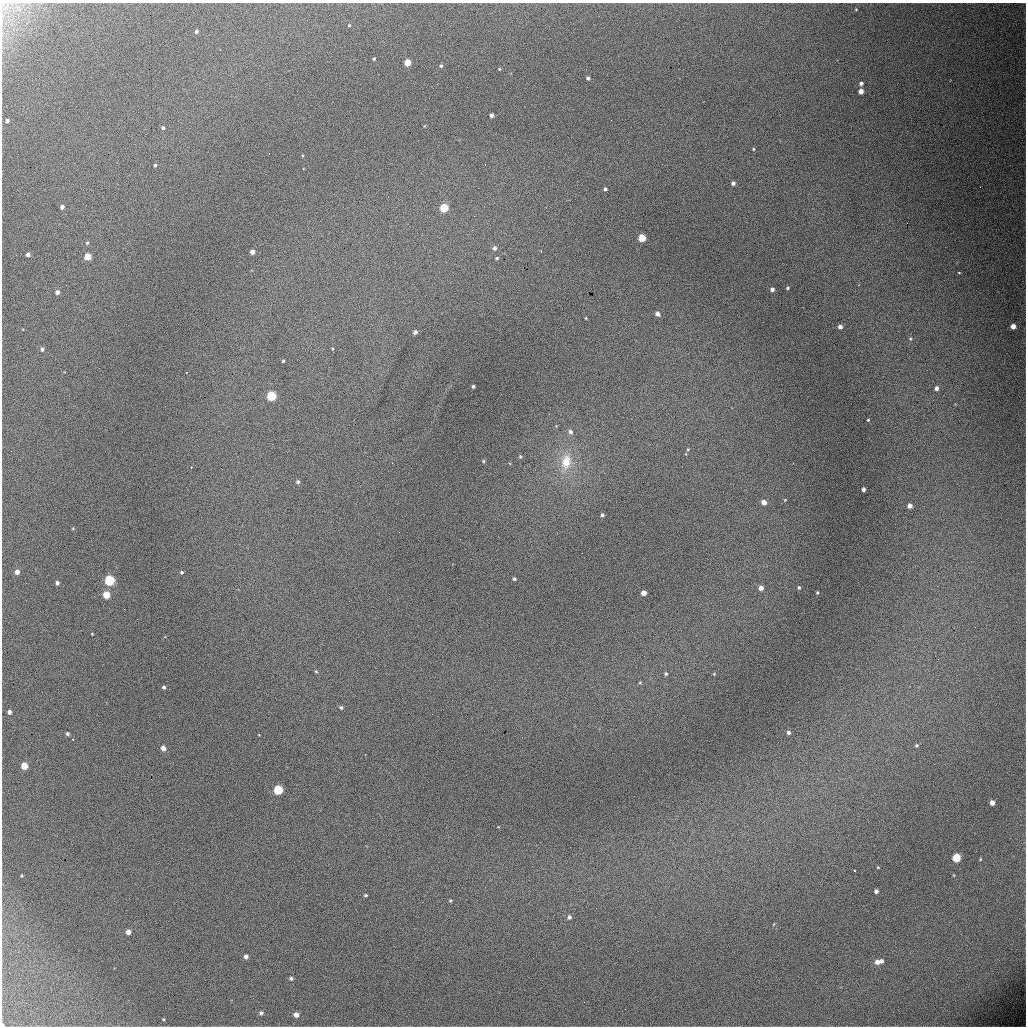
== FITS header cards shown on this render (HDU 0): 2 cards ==
NAXIS1  =                 1024 / length of data axis 1
NAXIS2  =                 1024 / length of data axis 2

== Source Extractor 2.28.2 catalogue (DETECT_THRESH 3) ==
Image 1024 x 1024 px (HDU 0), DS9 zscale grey, 1 PNG px = 1 image px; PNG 1028 x 1028 px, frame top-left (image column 1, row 1024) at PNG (2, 3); no overlay
Background 5250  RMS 54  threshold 163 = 3 sigma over >= 5 px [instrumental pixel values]
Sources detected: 110; all 110 listed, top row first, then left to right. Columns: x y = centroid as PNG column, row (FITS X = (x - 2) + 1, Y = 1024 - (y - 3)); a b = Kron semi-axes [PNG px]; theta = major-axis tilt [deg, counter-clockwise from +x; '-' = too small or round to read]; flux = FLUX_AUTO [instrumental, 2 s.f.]
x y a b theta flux
856 9 3 3 - 2800
349 25 3 3 - 2800
196 31 4 4 - 8400
374 59 3 3 - 4600
407 62 5 4 - 72000
441 66 4 4 - 5300
499 69 4 4 - 2800
588 78 4 3 - 8500
861 83 4 4 - 10000
861 91 4 4 - 29000
491 115 4 4 - 13000
7 121 4 3 - 9900
424 126 4 2 - 2300
163 128 5 4 - 6300
753 149 4 4 - 3500
269 153 2 2 - 2200
155 165 4 4 - 6500
733 183 4 4 - 12000
980 187 2 2 - 2200
605 189 4 4 - 6800
62 207 4 4 - 12000
444 208 5 5 - 150000
474 216 2 2 - 5100
642 238 5 5 - 110000
87 243 4 3 - 4300
494 248 5 5 - 11000
541 251 3 2 - 2200
252 252 4 4 - 19000
28 254 4 4 - 12000
88 256 5 5 - 77000
497 258 4 4 - 4800
959 273 4 3 - 2800
66 285 2 2 - 5900
788 288 3 2 - 4500
772 289 4 4 - 13000
57 292 4 4 - 15000
657 314 5 5 - 17000
586 318 4 2 - 2600
1013 326 4 4 - 30000
840 327 4 4 - 15000
415 332 4 4 - 12000
910 339 4 4 - 4000
42 349 4 4 - 9200
283 361 3 3 - 4500
473 386 3 3 - 5900
936 388 4 4 - 14000
271 396 5 5 - 260000
868 420 3 3 - 3600
570 432 6 5 - 11000
688 449 4 3 - 3600
11 451 2 2 - 2900
520 457 5 4 - 4700
483 461 4 4 - 4100
566 462 22 14 80 93000
191 467 3 2 - 4100
298 482 5 4 - 6500
863 489 4 3 - 11000
785 500 4 4 - 3200
764 502 5 4 - 28000
910 506 4 4 - 20000
602 515 4 3 - 7200
73 529 5 3 - 3000
17 572 5 4 - 22000
181 572 4 4 - 5700
514 579 4 3 - 6600
109 580 5 5 - 360000
57 583 4 3 - 9600
799 587 4 4 - 5500
761 588 4 4 - 21000
644 593 4 4 - 29000
817 593 3 2 - 3700
106 595 5 5 - 100000
124 609 2 2 - 11000
137 619 2 2 - 4200
92 634 3 2 - 2700
938 659 3 2 - 3200
316 671 4 4 - 3800
666 674 5 4 - 5800
714 674 5 4 - 3300
640 683 5 3 - 3400
164 687 4 4 - 6400
341 707 5 4 - 5800
9 712 4 4 - 13000
432 714 2 2 - 1400
788 732 4 4 - 9000
67 734 4 3 - 7300
73 739 3 2 - 6900
916 745 4 4 - 5200
163 748 5 4 - 23000
24 766 5 4 - 76000
278 790 5 5 - 240000
992 802 4 4 - 24000
956 858 5 5 - 170000
980 859 4 3 - 2900
878 867 4 3 - 3400
854 870 3 3 - 8900
876 891 4 4 - 13000
365 895 4 3 - 5000
450 901 4 3 - 4200
569 917 5 4 - 9700
128 932 4 4 - 24000
246 956 4 4 - 14000
881 961 5 4 - 12000
877 962 5 5 - 20000
291 978 4 4 - 7700
584 1002 2 2 - 5700
261 1013 4 4 - 9100
296 1015 4 4 - 22000
164 1019 4 3 - 3700
3 1025 3 2 - 4500
At the frame edge (FLAGS 8, measured only in part): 1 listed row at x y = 3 1025